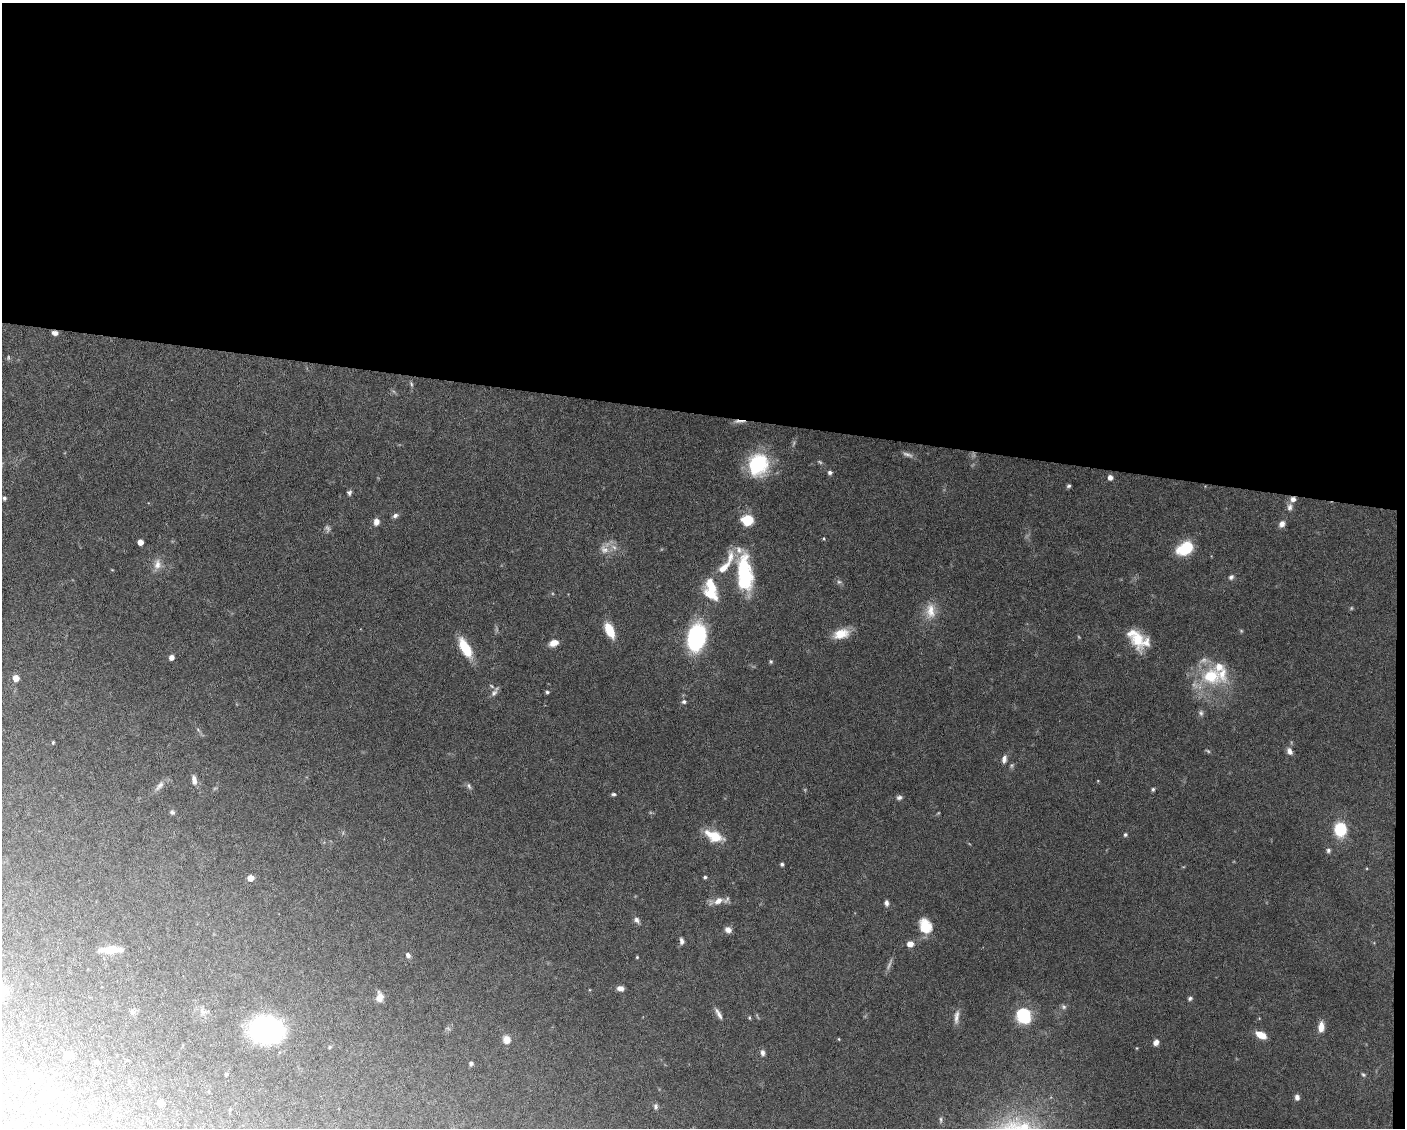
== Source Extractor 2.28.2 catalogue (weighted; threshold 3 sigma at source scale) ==
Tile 3 of 3 x 4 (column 3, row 1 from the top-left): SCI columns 2911-4313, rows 3378-4503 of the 4526 x 4503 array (HDU 1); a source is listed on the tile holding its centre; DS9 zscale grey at full resolution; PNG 1407 x 1130 px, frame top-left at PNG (2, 3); no overlay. Shown black and unused: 37% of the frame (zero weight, under 5 of 10 exposures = <1% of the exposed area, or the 3 px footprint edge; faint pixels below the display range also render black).
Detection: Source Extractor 2.28.2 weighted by HDU 2 'WHT'; one run over the whole footprint, this tile lists its part. Background 0.0707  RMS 0.0025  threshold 0.0103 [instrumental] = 3 sigma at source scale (4.09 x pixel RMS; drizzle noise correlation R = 1.36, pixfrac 0.8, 0.05/0.05 arcsec/px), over >= 5 px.
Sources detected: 120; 11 too faint to see at this stretch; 1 inside a brighter object's white glare — not listed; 7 inside a brighter listed object's ellipse — not listed separately; the other 101 listed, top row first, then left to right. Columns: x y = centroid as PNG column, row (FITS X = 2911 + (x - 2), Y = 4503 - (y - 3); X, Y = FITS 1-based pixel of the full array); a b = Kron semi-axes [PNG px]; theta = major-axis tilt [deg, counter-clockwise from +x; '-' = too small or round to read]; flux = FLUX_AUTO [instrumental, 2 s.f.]
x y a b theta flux
55 333 6 5 - 0.98
411 384 8 4 -72 0.41
739 421 17 4 -1 1.1
907 454 15 5 -17 0.91
758 465 27 23 75 14
830 472 5 5 - 0.69
1110 477 5 5 - 1.2
1069 486 5 4 - 0.44
349 493 7 5 79 0.55
4 498 5 4 - 0.51
1293 499 7 7 - 1.1
1290 507 11 7 83 1
395 515 7 5 27 0.7
747 520 11 9 -11 6
376 522 7 6 - 1.4
1282 524 7 6 - 1.3
824 539 5 4 - 0.25
140 542 5 4 - 2
1185 548 15 10 31 11
604 549 14 11 -53 2
157 564 15 10 83 2
724 568 25 10 43 4
744 571 36 16 -86 15
1231 577 7 6 - 0.68
839 582 7 6 - 0.54
711 586 26 13 -69 6.4
930 611 23 13 -88 3.7
609 630 16 8 -65 5.3
841 634 19 11 15 4
696 637 18 12 78 41
1138 639 24 15 -82 5.9
554 643 10 7 18 2
465 648 22 9 -61 7.3
171 657 5 5 - 1.3
771 661 5 4 - 0.35
1211 676 33 26 -4 13
16 678 5 5 - 2.7
547 692 4 4 - 0.43
494 693 12 8 51 1
684 702 6 5 - 0.52
1201 713 8 6 -66 0.63
53 742 4 3 - 0.25
1290 751 9 6 -63 1.1
1004 759 11 6 80 1
194 780 12 6 -80 1.2
159 786 17 6 49 1.2
469 786 9 5 -67 0.6
1153 789 4 4 - 0.42
613 794 6 4 -1 0.41
899 797 7 6 - 0.63
172 812 6 5 - 0.47
1340 829 15 13 86 7.9
1125 835 5 5 - 0.42
714 836 22 10 -24 5.6
1328 850 6 5 - 0.61
782 864 4 4 - 0.46
705 877 4 4 - 0.4
250 878 5 5 - 3.1
718 901 14 8 32 2
886 903 8 5 -88 0.79
637 920 10 6 -53 0.86
925 926 15 12 -69 5.5
728 930 8 7 - 1.3
682 941 8 5 -80 0.77
910 944 7 6 - 1.8
111 950 17 7 3 4.7
408 955 7 5 -60 0.79
637 957 4 4 - 0.22
620 988 7 5 -8 1.2
379 997 12 8 89 1.7
1190 998 6 5 - 0.5
1064 1007 8 6 -32 0.58
203 1011 12 6 -33 1.1
718 1014 16 5 -61 1.1
1023 1016 18 16 -55 8.5
956 1017 19 6 83 1.3
749 1018 5 3 - 0.28
1321 1027 12 7 85 2.2
266 1030 34 26 -6 33
1261 1035 11 6 -28 3.2
839 1039 4 3 - 0.2
507 1040 8 7 - 2.2
1156 1042 6 5 - 1.3
330 1047 5 4 - 0.26
763 1053 7 5 -81 0.82
69 1055 7 6 - 1.8
96 1061 5 4 - 0.29
471 1063 4 4 - 0.65
18 1065 5 4 - 0.25
226 1074 5 3 - 0.32
1363 1075 7 4 -47 0.37
35 1077 9 7 56 1.1
51 1096 14 8 44 1.4
1297 1097 6 5 - 0.97
161 1103 5 5 - 1.8
15 1106 3 3 - 0.22
655 1106 8 6 -89 0.61
48 1117 4 4 - 0.19
941 1120 10 4 90 0.45
1024 1127 10 8 82 2.9
98 1128 5 3 - 0.16
Overlapping masked pixels (flux is a lower limit): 3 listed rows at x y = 55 333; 739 421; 1293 499
Isophote crosses this tile's border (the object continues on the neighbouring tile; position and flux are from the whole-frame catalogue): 2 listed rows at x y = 1024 1127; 98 1128